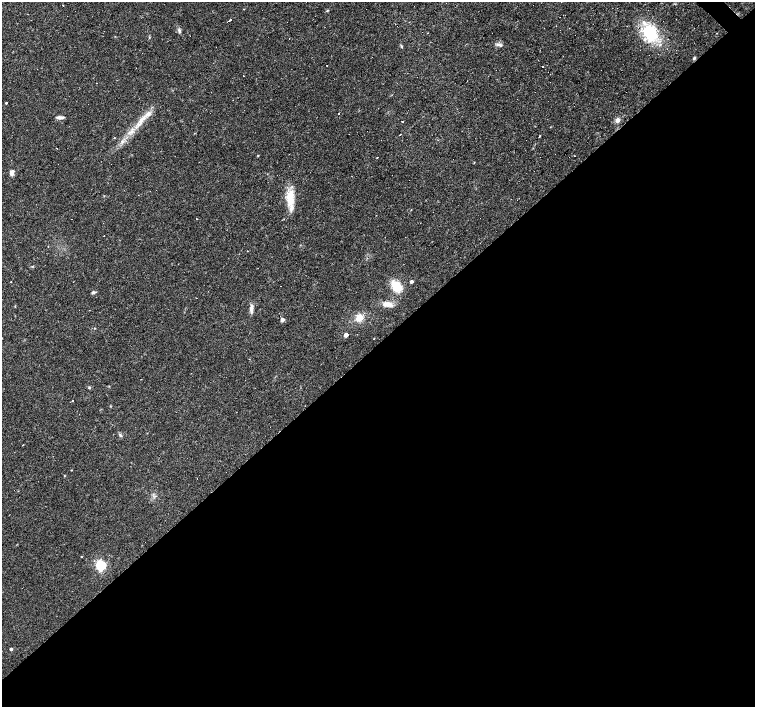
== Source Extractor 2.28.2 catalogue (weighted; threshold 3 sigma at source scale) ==
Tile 15 of 4 x 4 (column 3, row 4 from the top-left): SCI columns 3011-4516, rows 216-1625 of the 6021 x 6003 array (HDU 1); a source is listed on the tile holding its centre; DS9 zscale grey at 2 x 2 block average (1 PNG px = mean of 2 x 2 image px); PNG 757 x 709 px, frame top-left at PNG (2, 2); no overlay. Shown black and unused: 52% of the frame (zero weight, under 3 of 4 exposures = <1% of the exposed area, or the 3 px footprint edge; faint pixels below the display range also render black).
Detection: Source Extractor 2.28.2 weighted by HDU 2 'WHT'; one run over the whole footprint, this tile lists its part. Background 0.033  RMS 0.0024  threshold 0.011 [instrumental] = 3 sigma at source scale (4.5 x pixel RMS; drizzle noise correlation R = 1.50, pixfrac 1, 0.0396/0.0396 arcsec/px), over >= 5 px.
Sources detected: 59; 11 cosmic-ray / hot-pixel residue — not listed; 2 inside a brighter listed object's ellipse — not listed separately; the other 46 listed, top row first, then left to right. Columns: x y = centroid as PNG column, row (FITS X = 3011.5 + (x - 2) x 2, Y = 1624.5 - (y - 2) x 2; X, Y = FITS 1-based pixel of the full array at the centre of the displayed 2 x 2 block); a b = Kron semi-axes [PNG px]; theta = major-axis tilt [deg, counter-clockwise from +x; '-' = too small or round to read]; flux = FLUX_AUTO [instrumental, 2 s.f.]
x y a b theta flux
63 5 2 2 - 0.5
328 10 3 2 - 0.38
230 19 2 2 - 1.1
228 21 2 2 - 0.46
179 31 4 2 - 0.75
427 33 2 2 - 0.3
650 33 23 18 -52 25
498 44 8 3 0 1.5
402 46 3 2 - 0.45
694 58 4 3 - 0.71
326 65 2 2 - 1.1
542 67 2 2 - 0.94
6 103 3 2 - 0.59
338 113 2 2 - 0.49
60 118 8 3 1 2
617 120 4 4 - 3
402 121 2 2 - 1.2
140 123 17 5 52 6.2
400 134 2 2 - 0.84
539 136 2 2 - 0.64
122 142 4 3 - 0.9
56 148 2 2 - 0.58
258 156 2 2 - 0.35
377 158 2 2 - 0.27
12 172 7 5 82 2
290 197 20 10 85 10
197 219 2 2 - 0.39
11 282 2 2 - 0.56
411 282 3 3 - 1.5
280 286 2 2 - 0.59
397 286 10 8 -61 14
93 292 4 4 - 1
387 304 14 6 -8 4.9
251 309 11 4 87 2.6
89 310 2 2 - 0.18
359 318 9 8 - 5.5
282 320 4 3 - 1.8
346 335 3 3 - 4.8
374 338 2 2 - 0.65
89 387 4 3 - 0.57
72 401 2 2 - 0.73
120 435 4 4 - 0.89
23 445 2 2 - 0.37
71 470 2 2 - 0.29
101 565 4 4 - 63
11 649 2 2 - 1.3
Diffuse or blended objects may show on this block-average render without a row.